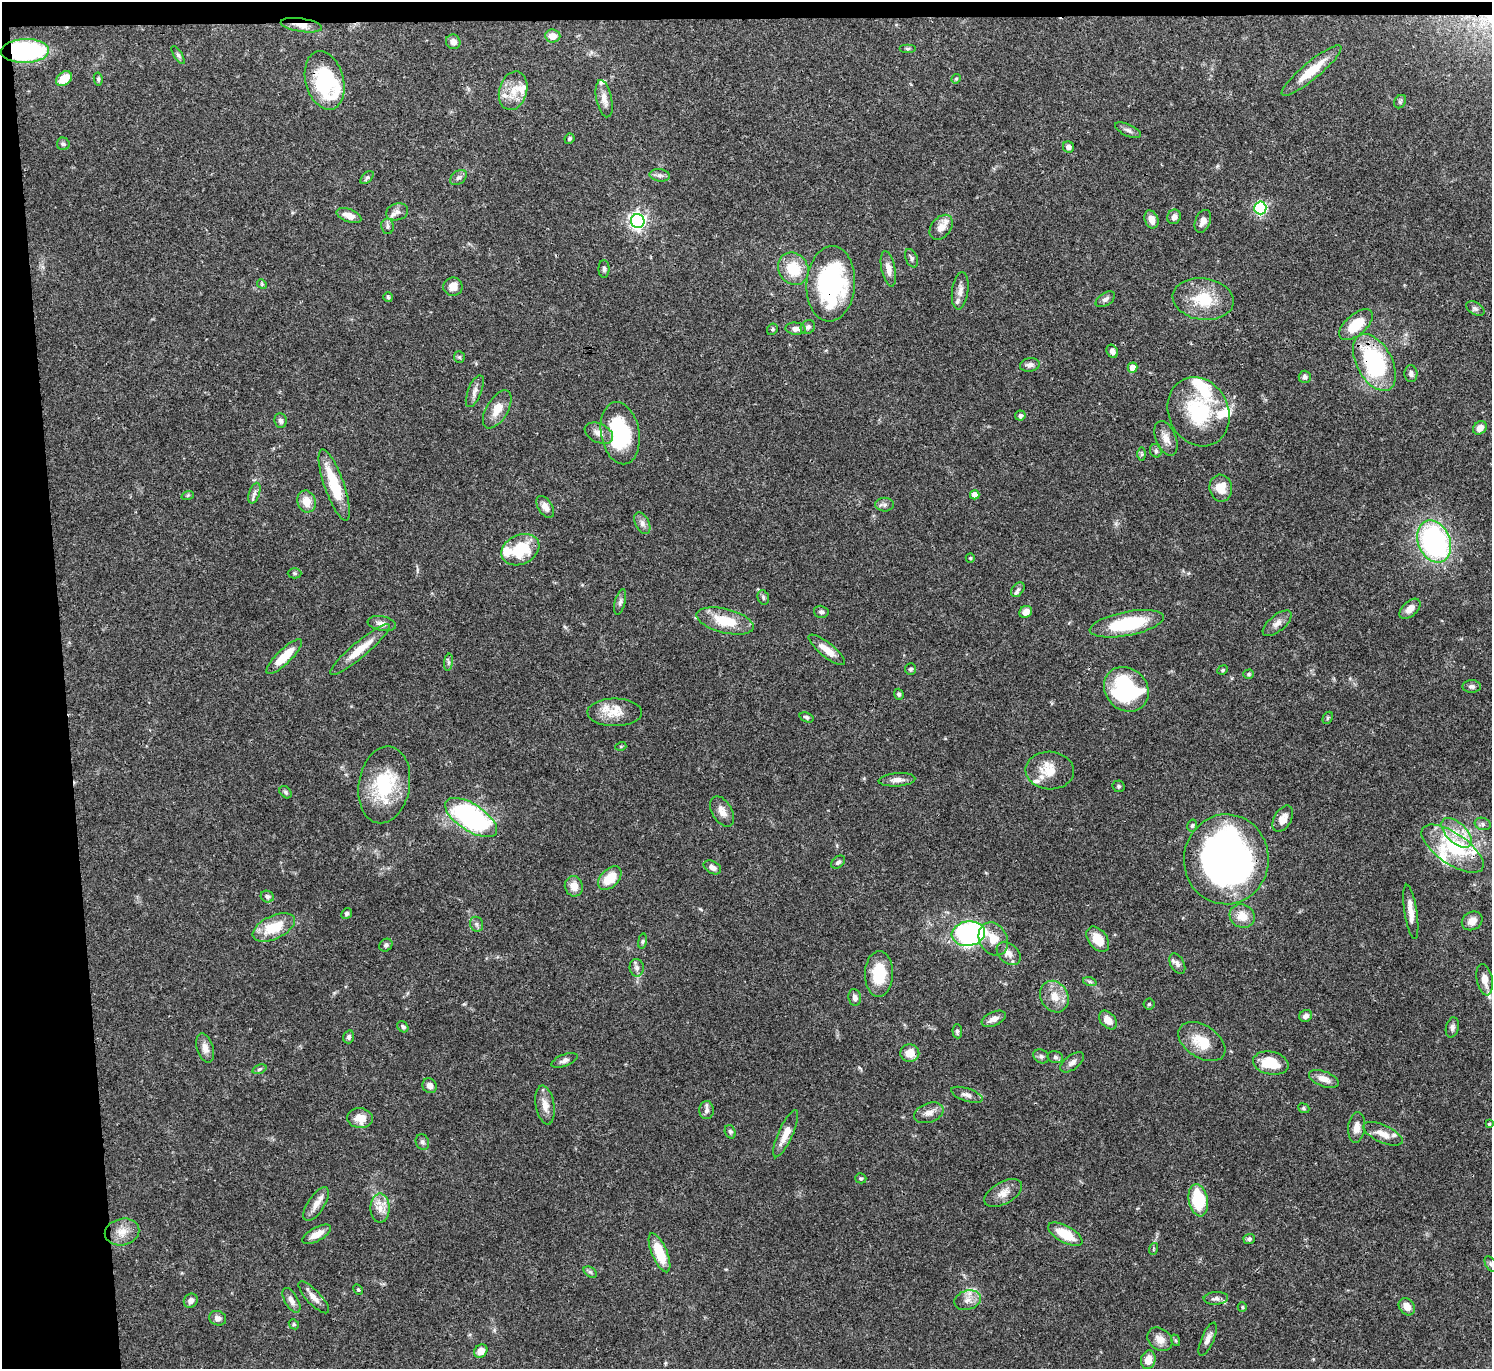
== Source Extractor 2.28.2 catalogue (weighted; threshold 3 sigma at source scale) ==
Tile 1 of 3 x 3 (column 1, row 1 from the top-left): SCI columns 1-1490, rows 2865-4231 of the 4472 x 4452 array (HDU 1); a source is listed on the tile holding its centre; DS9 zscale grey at full resolution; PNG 1494 x 1371 px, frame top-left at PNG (2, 2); each listed source drawn as its Kron ellipse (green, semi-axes under 4 px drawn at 4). Shown black and unused: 5% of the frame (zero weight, under 3 of 4 exposures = <1% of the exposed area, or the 3 px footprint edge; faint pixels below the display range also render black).
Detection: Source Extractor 2.28.2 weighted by HDU 2 'WHT'; one run over the whole footprint, this tile lists its part. Background 0.0546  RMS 0.003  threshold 0.0133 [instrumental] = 3 sigma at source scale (4.5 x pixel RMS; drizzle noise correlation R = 1.50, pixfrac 1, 0.05/0.05 arcsec/px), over >= 5 px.
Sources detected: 217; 2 inside a brighter object's white glare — neither listed nor drawn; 18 inside a brighter listed object's ellipse — not listed separately; the other 197 listed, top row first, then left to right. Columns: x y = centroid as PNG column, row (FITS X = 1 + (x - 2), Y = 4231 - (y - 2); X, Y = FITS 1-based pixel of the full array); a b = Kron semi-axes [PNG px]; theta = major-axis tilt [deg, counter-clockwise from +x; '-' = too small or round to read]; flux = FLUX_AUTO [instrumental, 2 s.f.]
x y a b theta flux
301 25 21 6 -9 3
553 36 7 6 - 2.8
453 42 7 7 - 1.8
908 48 8 4 0 0.45
25 51 24 12 2 40
178 55 10 4 -58 0.68
1312 70 38 8 40 7.8
64 79 9 6 40 4.7
98 79 6 4 -81 0.52
956 79 5 4 - 0.34
325 80 30 19 -75 25
513 91 20 14 74 5.3
604 99 19 7 -78 2.3
1400 102 7 5 56 0.53
1128 130 14 5 -25 1.1
569 139 5 4 - 0.47
63 144 6 6 - 0.63
1068 147 6 5 - 0.87
660 175 10 6 -8 1
458 177 9 6 38 0.92
367 178 8 5 44 0.58
1260 208 6 6 - 42
397 212 11 8 18 1.6
349 216 13 6 -21 2.8
1174 217 7 6 - 1.2
1151 219 9 6 -67 2.5
638 221 7 6 - 110
1203 221 12 7 68 1.9
387 226 8 6 -82 0.81
941 227 14 9 50 2.6
911 258 10 6 -67 0.8
604 269 9 5 -90 0.71
793 269 17 14 -57 8.7
888 269 18 7 -78 2.4
262 284 5 4 - 0.36
831 284 38 24 86 48
453 287 9 9 - 2.5
960 291 19 8 82 2.3
388 297 5 5 - 0.42
1105 299 11 6 32 1
1203 299 31 21 -8 11
1475 309 10 6 -30 0.84
1356 325 20 10 41 8.2
808 327 7 6 - 1
772 329 6 5 - 0.48
795 329 10 6 -4 1.7
1112 351 7 5 -60 1.4
459 357 5 5 - 0.45
1374 362 31 17 -61 36
1030 365 10 6 10 1.2
1132 367 5 5 - 3.3
1411 374 8 6 -87 0.86
1305 377 6 6 - 1
475 391 17 6 68 1.6
497 409 21 10 59 4.3
1199 412 35 30 -65 20
1020 416 5 5 - 0.95
281 421 7 6 - 0.96
1480 428 7 6 - 2.4
599 433 15 9 -25 2.3
620 433 31 19 -80 24
1166 438 18 10 -68 2.6
1156 451 7 5 -65 0.73
1142 454 7 4 -89 0.48
334 485 38 10 -70 12
1221 488 13 11 -82 4.9
254 493 11 5 72 1.1
188 495 6 4 19 0.38
975 495 5 4 - 2.3
306 502 11 9 -72 3.9
885 505 9 7 0 1
545 507 12 7 -57 1.9
642 523 11 6 -62 1.4
1434 541 22 16 -67 54
520 550 20 14 26 13
970 558 5 4 - 0.33
294 573 7 5 -1 0.52
1018 590 8 5 51 0.79
763 597 7 5 -74 0.58
620 602 13 5 76 0.95
1410 609 12 7 43 2.1
821 612 7 6 - 0.78
1026 612 7 5 34 2.2
725 621 29 12 -14 8.9
1277 623 17 8 40 1.9
382 624 14 7 -10 1.7
1127 624 38 12 11 19
360 649 38 8 40 6
827 650 22 7 -39 3.8
284 657 24 7 44 7
448 662 9 4 82 0.67
911 669 6 5 - 0.7
1223 670 5 4 - 0.4
1249 674 5 4 - 0.45
1472 686 9 6 0 0.91
1126 689 24 20 -44 37
899 694 5 4 - 0.73
615 712 27 14 0 5.9
807 717 7 5 -19 0.67
1328 718 6 4 63 0.47
621 746 5 3 - 0.3
1050 770 24 19 -3 5.7
897 780 18 6 4 2
384 785 39 25 80 19
1119 786 6 6 - 0.56
286 792 7 5 -43 0.6
722 811 16 10 -60 2.6
471 818 30 13 -33 57
1283 819 14 8 60 2.4
1483 824 8 6 -17 0.83
1192 826 6 4 74 0.49
1456 833 18 10 -45 4.6
1453 849 36 15 -34 13
1226 859 45 42 86 130
838 862 8 5 41 0.75
712 867 9 6 -29 1.6
610 878 14 9 45 6.9
574 886 10 9 - 3
267 897 7 5 -27 0.77
1411 912 27 6 -81 3.6
347 914 6 5 - 0.62
1242 916 13 11 -27 3.7
1472 921 11 9 32 2.5
477 924 7 6 - 0.8
274 927 23 11 25 9.3
968 934 16 12 7 54
993 939 17 13 -59 4.9
1098 939 14 9 -52 4.7
642 941 8 4 81 0.43
386 945 7 6 - 0.73
1009 953 13 9 -43 2
1177 964 11 6 -62 1.3
637 968 9 7 -80 1.2
879 974 23 14 89 9.7
1485 980 16 8 -79 3
1090 982 7 4 -18 0.56
855 997 8 6 -81 1.3
1054 997 16 13 -59 4.4
1149 1004 5 5 - 0.44
1306 1016 6 6 - 1.2
994 1019 13 7 23 1.9
1108 1020 11 7 -47 2.5
403 1027 6 5 - 0.66
1452 1027 10 6 75 1
957 1031 7 5 -85 0.58
349 1037 6 5 - 0.69
1202 1042 26 16 -33 7.4
205 1048 15 8 -73 2.1
910 1053 9 9 - 3.8
1041 1056 8 6 -25 0.77
1055 1057 8 6 -14 0.75
564 1060 14 6 21 1.2
1072 1062 14 7 37 1.4
1271 1063 18 11 -11 8.1
259 1069 7 4 20 0.52
1324 1079 16 7 -20 2.6
430 1086 7 7 - 1.6
967 1095 16 6 -18 1.5
545 1105 19 9 -80 3
1304 1108 6 4 -23 0.45
706 1110 9 7 87 1.1
929 1113 15 9 20 2.1
360 1118 13 10 -6 3.6
1489 1124 4 3 - 0.32
1357 1127 15 8 83 2.5
730 1132 7 5 -71 0.57
786 1134 25 7 66 4.1
1383 1134 21 8 -24 3.2
422 1142 8 6 -68 0.75
861 1178 6 5 - 0.42
1003 1193 21 11 29 3.1
1198 1200 16 9 -80 14
316 1204 19 8 56 2.8
380 1208 15 9 -90 3
122 1232 17 13 12 3.9
317 1234 16 7 29 3.3
1065 1234 19 8 -28 7.3
1249 1239 5 5 - 0.75
1153 1249 6 3 71 0.34
659 1253 21 7 -67 10
1491 1264 8 5 -58 0.62
590 1272 7 4 -33 0.61
358 1289 6 4 -63 0.43
314 1297 21 7 -47 2.2
1216 1298 12 6 3 1.1
291 1300 14 6 -60 1.7
968 1300 13 9 17 2.4
191 1301 7 6 - 1.5
1242 1307 5 4 - 0.38
1407 1307 9 7 -52 2.6
218 1318 9 7 -21 1.4
294 1324 5 4 - 0.42
1160 1339 13 10 -38 2.5
1208 1339 18 6 67 1.8
1175 1340 6 4 -71 0.33
481 1351 7 6 - 3
1148 1360 9 7 76 3.2
Overlapping masked pixels (flux is a lower limit): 5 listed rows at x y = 301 25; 25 51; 325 80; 831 284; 1374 362
Isophote crosses this tile's border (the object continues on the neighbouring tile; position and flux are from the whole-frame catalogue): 1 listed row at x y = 1491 1264